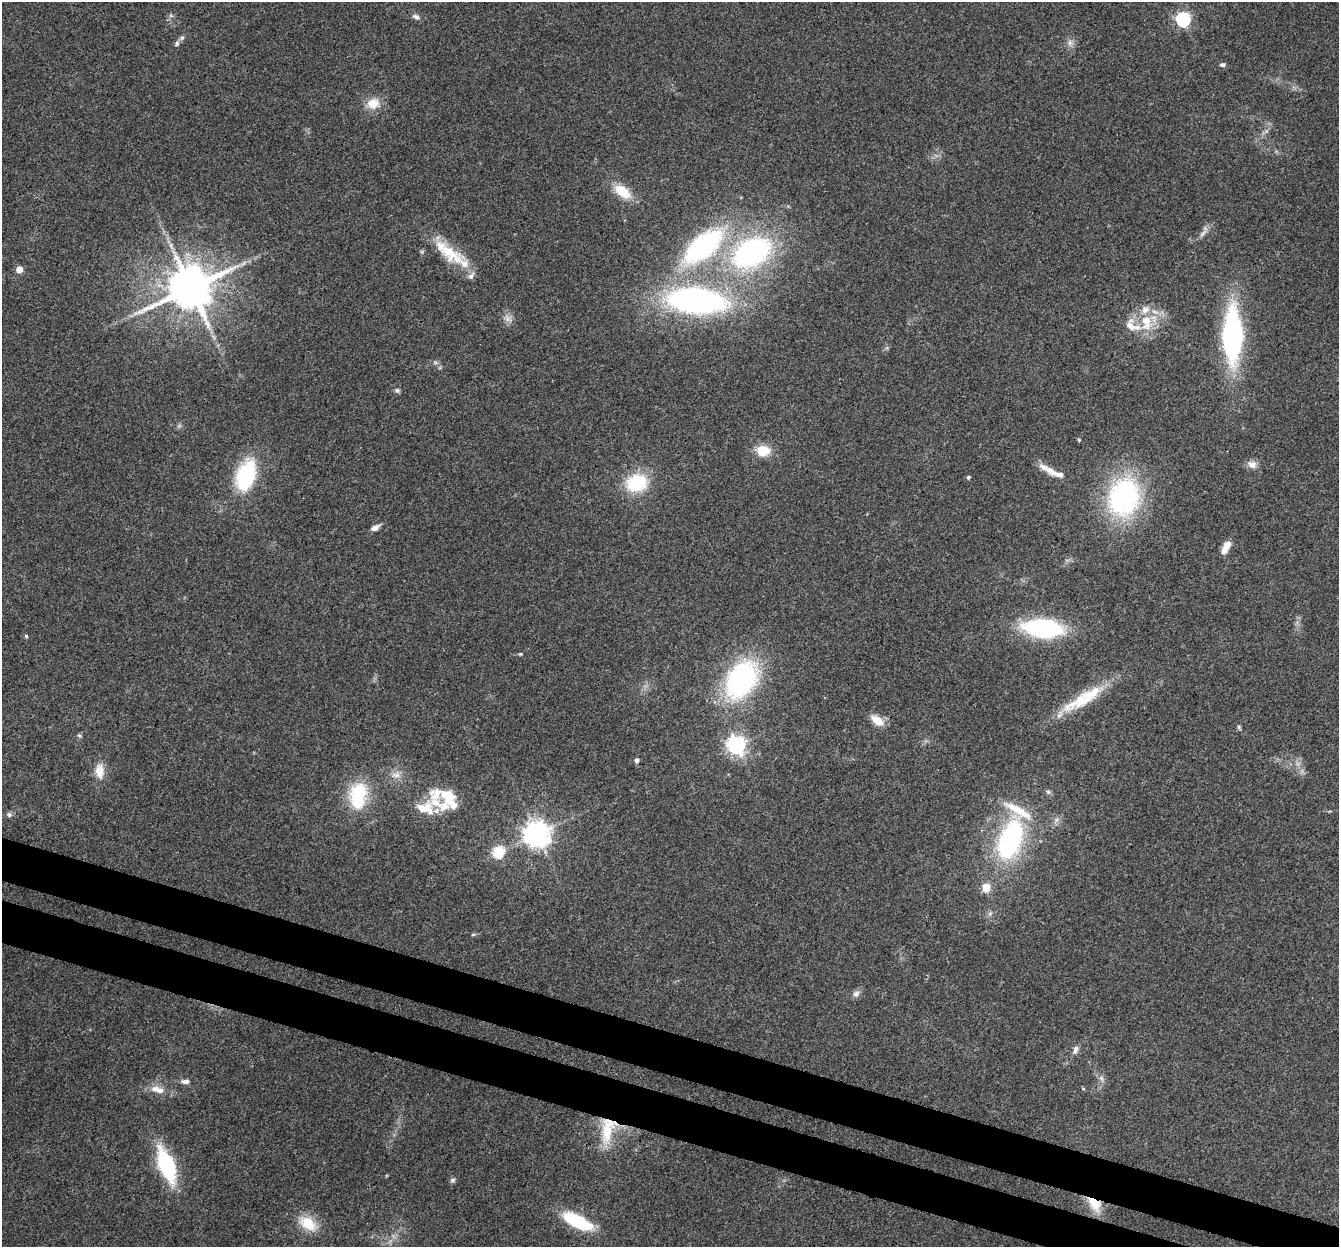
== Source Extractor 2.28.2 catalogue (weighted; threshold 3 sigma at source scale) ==
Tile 6 of 4 x 4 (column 2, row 2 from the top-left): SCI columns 1366-2702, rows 2825-4069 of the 5395 x 5585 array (HDU 1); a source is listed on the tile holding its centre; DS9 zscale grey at full resolution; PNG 1341 x 1249 px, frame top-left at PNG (2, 2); no overlay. Shown black and unused: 6% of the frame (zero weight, under 3 of 4 exposures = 5% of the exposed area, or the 3 px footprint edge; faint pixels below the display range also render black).
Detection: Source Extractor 2.28.2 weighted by HDU 2 'WHT'; one run over the whole footprint, this tile lists its part. Background 0.0648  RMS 0.0041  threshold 0.0185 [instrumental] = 3 sigma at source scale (4.5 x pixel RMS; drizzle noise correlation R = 1.50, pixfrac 1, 0.0396/0.0396 arcsec/px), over >= 5 px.
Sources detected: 79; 1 too faint to see at this stretch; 1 inside a brighter object's white glare — not listed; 12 inside a brighter listed object's ellipse — not listed separately; the other 65 listed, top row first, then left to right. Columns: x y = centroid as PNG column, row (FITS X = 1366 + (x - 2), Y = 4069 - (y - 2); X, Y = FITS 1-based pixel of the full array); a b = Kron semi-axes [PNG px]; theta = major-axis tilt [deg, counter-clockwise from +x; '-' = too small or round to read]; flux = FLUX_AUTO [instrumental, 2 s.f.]
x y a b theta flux
171 16 6 4 -19 0.71
416 17 10 6 -26 1.6
1183 19 6 6 - 83
182 38 7 5 44 0.98
177 43 7 5 75 1
1070 43 9 7 89 1.8
1222 65 7 5 8 0.94
373 104 16 14 7 6.6
622 191 23 13 -37 10
1203 233 15 5 45 2.1
703 247 41 20 39 83
449 252 43 17 -34 17
752 252 48 31 29 80
19 269 5 5 - 6.3
190 288 13 12 - 1900
697 301 49 21 -5 140
508 318 15 9 -42 2.7
1146 322 24 14 -86 12
1130 326 17 10 -42 4.4
1232 335 43 15 90 94
435 362 7 4 0 0.81
397 390 7 6 - 0.94
1079 440 5 4 - 0.54
763 451 15 12 -6 8.9
1252 464 13 9 -23 2.8
1050 471 21 9 -35 4.6
246 475 32 18 71 38
968 477 4 4 - 0.77
636 483 22 18 21 22
1124 497 41 32 76 71
375 528 11 7 28 2
1226 547 17 8 63 4
1043 628 34 16 -6 60
26 636 5 4 - 0.55
520 654 5 4 - 0.47
741 679 40 28 60 74
1085 699 60 16 28 19
877 720 15 9 -36 6.2
1239 727 6 4 -90 0.68
79 736 7 5 -35 0.69
737 745 7 7 - 180
637 760 5 4 - 1.5
99 771 20 12 -88 5.8
396 775 14 10 17 3.4
358 792 26 22 41 21
1048 792 7 6 - 0.93
446 794 23 10 -18 8.6
424 808 24 15 -1 9.7
9 815 7 6 - 0.96
537 834 8 8 - 450
1010 840 44 22 70 68
498 852 6 6 - 34
986 887 5 5 - 14
473 934 6 4 2 0.53
856 994 10 7 24 1.8
1075 1050 12 6 71 1.9
1101 1078 8 6 -72 1.4
185 1081 13 7 -3 1.8
156 1089 15 10 -7 3.9
607 1130 38 17 77 16
166 1165 32 14 -69 41
453 1180 7 6 - 1
1094 1204 22 12 -51 8.9
577 1221 27 10 -26 32
308 1223 22 14 -32 11
Overlapping masked pixels (flux is a lower limit): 3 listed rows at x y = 449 252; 607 1130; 1094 1204